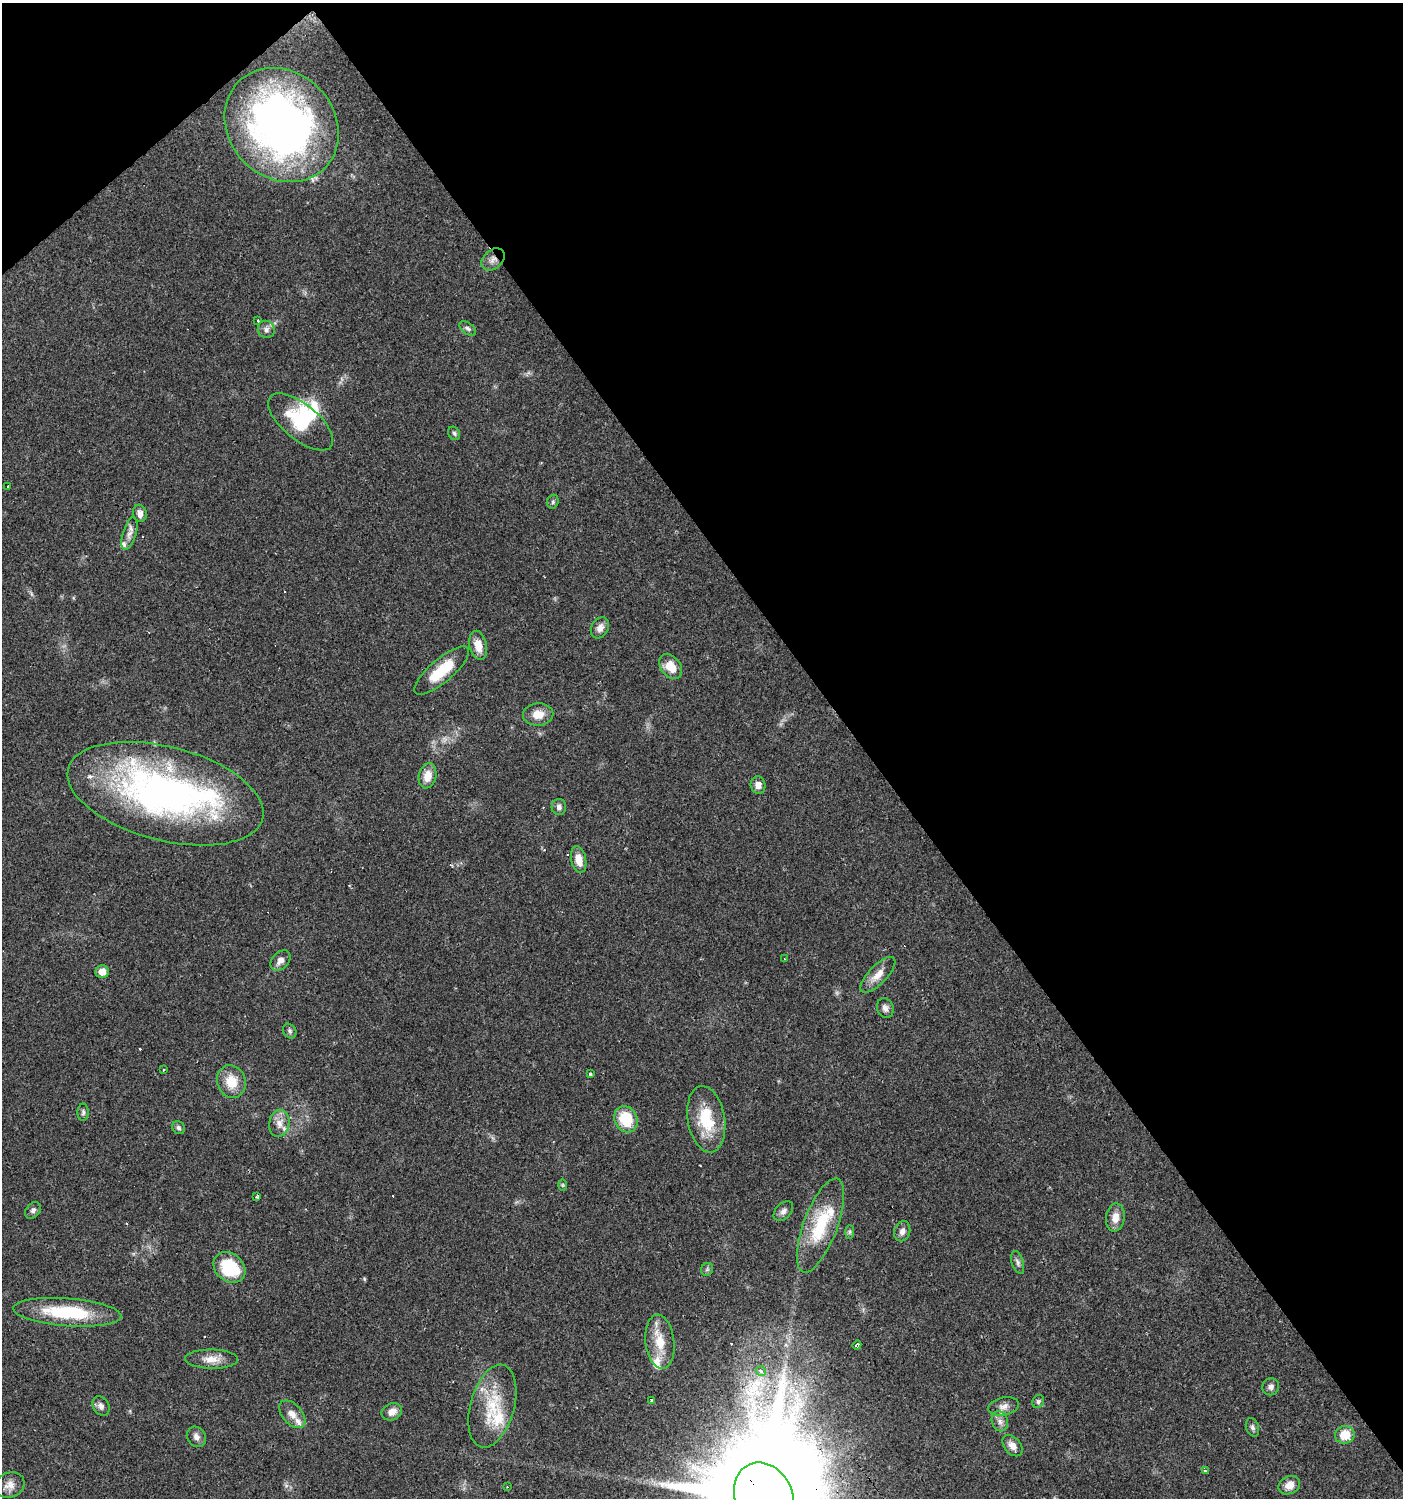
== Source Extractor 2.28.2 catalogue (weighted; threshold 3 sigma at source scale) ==
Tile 3 of 4 x 4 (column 3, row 1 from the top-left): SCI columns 2997-4397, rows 4487-5982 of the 5931 x 5985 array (HDU 1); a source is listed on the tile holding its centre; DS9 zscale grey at full resolution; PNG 1405 x 1500 px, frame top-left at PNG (2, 3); each listed source drawn as its Kron ellipse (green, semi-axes under 4 px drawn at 4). Shown black and unused: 40% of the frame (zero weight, under 2 of 3 exposures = <1% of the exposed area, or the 3 px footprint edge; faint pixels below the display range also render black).
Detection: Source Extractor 2.28.2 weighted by HDU 2 'WHT'; one run over the whole footprint, this tile lists its part. Background 0.0612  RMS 0.0057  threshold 0.0255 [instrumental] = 3 sigma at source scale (4.5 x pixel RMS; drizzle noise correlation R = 1.50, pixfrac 1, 0.0396/0.0396 arcsec/px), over >= 5 px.
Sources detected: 89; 1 too faint to see at this stretch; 3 inside a brighter object's white glare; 7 cosmic-ray / hot-pixel residue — neither listed nor drawn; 9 inside a brighter listed object's ellipse — not listed separately; the other 69 listed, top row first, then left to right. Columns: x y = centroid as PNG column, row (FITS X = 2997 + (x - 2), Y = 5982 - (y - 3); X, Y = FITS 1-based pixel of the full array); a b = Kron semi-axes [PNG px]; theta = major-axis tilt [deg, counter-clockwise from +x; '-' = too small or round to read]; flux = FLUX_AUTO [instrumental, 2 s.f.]
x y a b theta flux
282 125 61 52 -45 320
493 259 13 9 41 3.9
258 321 3 3 - 1.1
468 328 9 5 -37 1.5
266 329 9 8 - 2.4
300 422 39 17 -40 24
454 433 7 5 -58 1.1
8 486 2 2 - 0.69
553 502 7 5 71 1.1
140 513 9 6 -78 3.2
129 533 16 6 73 3.5
600 628 11 8 59 3.4
478 645 15 8 -78 7.6
671 667 14 9 -53 8.9
442 670 34 11 41 20
538 714 15 11 2 7
428 776 12 8 79 6.8
758 785 9 7 -78 3.3
165 794 100 47 -14 230
559 807 8 7 - 2.2
579 859 13 7 -77 6.9
785 959 3 3 - 1
280 960 12 8 47 3.5
102 972 6 6 - 4.5
878 975 23 9 46 7
885 1008 10 8 -70 2.6
290 1031 8 6 -54 1.4
164 1070 3 3 - 1.1
591 1074 3 3 - 4.5
231 1081 17 14 -71 11
83 1112 9 5 89 1.3
626 1119 13 11 -62 19
706 1119 33 18 -80 24
279 1123 14 10 81 5.1
178 1128 7 6 - 1.3
563 1185 6 4 -90 0.73
257 1197 4 3 - 1
33 1210 9 7 49 1.8
783 1211 11 7 46 2.5
1115 1217 14 9 82 5.9
820 1225 50 17 69 33
902 1231 10 8 73 2.7
850 1232 7 4 89 0.99
1018 1262 12 6 -73 2
229 1267 17 14 -40 28
707 1269 6 6 - 1.1
67 1312 54 14 -4 36
660 1342 27 14 -83 14
857 1345 5 4 - 1.6
212 1359 26 9 -1 7
761 1371 5 5 - 2.7
1271 1387 9 8 - 2.2
651 1400 4 3 - 5.2
1038 1402 7 5 60 1.2
101 1406 10 7 -58 2.4
492 1406 42 22 74 27
1004 1406 16 9 10 3.8
392 1412 10 8 23 4.1
292 1414 16 9 -48 5
1000 1421 10 8 -72 3
1252 1427 9 6 -71 1.5
1345 1435 10 8 10 11
196 1437 11 9 -56 2.9
1012 1446 12 8 -50 3.9
1205 1471 3 3 - 1.7
10 1485 15 12 26 4.8
1289 1485 11 9 26 5.5
507 1487 3 3 - 0.4
764 1498 36 29 -66 25000
Overlapping masked pixels (flux is a lower limit): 2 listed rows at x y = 493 259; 764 1498
Isophote crosses this tile's border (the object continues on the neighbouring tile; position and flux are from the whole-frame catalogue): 1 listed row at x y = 764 1498